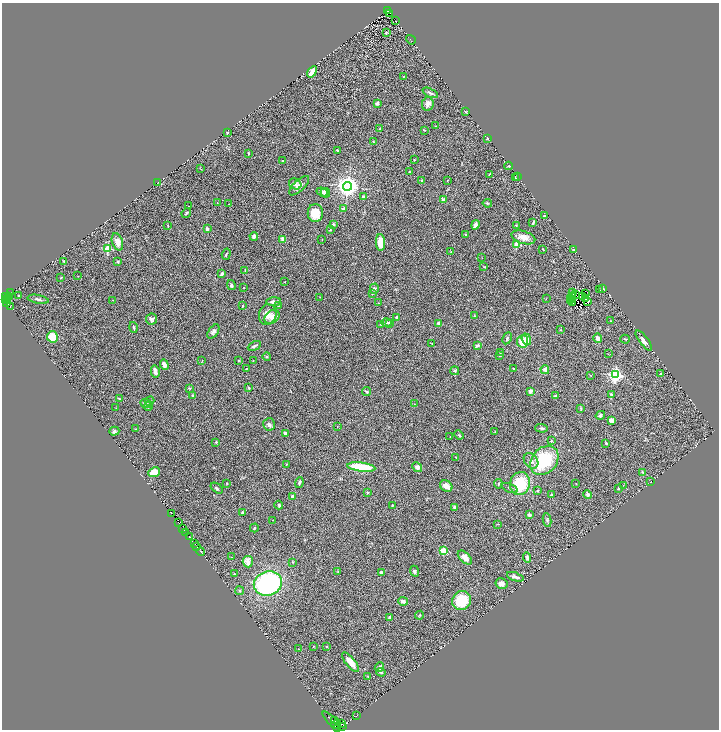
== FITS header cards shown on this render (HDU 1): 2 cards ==
NAXIS1  =                 1433
NAXIS2  =                 1455

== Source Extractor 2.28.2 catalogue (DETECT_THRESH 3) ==
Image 1433 x 1455 px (HDU 1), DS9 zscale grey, zoomed out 1/2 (1 PNG px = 2 x 2 image px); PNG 721 x 732 px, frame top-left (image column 1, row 1454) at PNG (2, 3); each listed source drawn as its Kron ellipse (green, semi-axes under 4 px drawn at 4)
Background 0.666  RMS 0.098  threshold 0.293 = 3 sigma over >= 5 px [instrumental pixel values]
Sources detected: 287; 41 cannot appear on this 1/2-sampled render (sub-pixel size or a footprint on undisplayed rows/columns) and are neither listed nor drawn; the other 246 listed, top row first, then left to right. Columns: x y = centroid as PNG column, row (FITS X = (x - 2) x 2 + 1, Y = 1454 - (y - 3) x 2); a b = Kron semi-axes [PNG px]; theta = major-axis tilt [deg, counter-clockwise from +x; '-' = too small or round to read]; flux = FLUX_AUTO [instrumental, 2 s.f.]
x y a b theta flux
387 10 2 2 - 79
390 13 3 1 - 31
396 21 2 1 - 6.4
386 33 3 2 - 20
411 40 5 2 - 8.7
312 72 6 3 55 170
404 76 3 2 - 10
430 93 8 3 -25 40
377 103 3 3 - 55
428 104 7 6 - 78
465 112 3 2 - 15
435 126 3 2 - 8.6
379 128 3 3 - 10
424 130 3 2 - 14
227 133 3 1 - 12
488 138 3 2 - 11
373 142 2 2 - 31
338 151 2 2 - 20
249 153 3 2 - 14
414 160 3 2 - 14
282 161 3 2 - 12
509 166 4 3 - 17
201 169 4 1 - 8
410 172 3 2 - 12
489 174 3 2 - 13
518 177 3 2 - 7.5
515 178 3 2 - 10
448 180 4 1 - 8.2
422 181 3 3 - 24
158 182 3 2 - 10
295 184 6 5 - 82
299 186 13 5 44 100
348 186 4 4 - 15000
322 192 6 4 -20 57
325 193 5 4 - 93
363 197 4 3 - 27
444 200 3 3 - 130
217 203 2 1 - 5
487 203 4 3 - 23
229 204 2 2 - 6.6
189 206 2 2 - 5.8
344 209 3 3 - 110
186 213 5 3 - 25
315 213 9 7 -90 360
544 216 3 2 - 17
533 223 3 2 - 23
333 224 3 3 - 47
475 225 5 4 - 100
516 225 3 2 - 14
168 226 3 2 - 14
207 229 3 2 - 63
330 230 4 2 - 15
466 235 4 4 - 24
254 236 4 3 - 72
523 237 12 6 -17 150
283 239 4 3 - 140
322 239 2 1 - 5.4
117 242 9 5 -71 150
380 242 8 4 -88 290
517 245 3 3 - 650
108 249 3 3 - 1000
543 249 2 1 - 8.1
573 250 4 3 - 16
451 252 3 3 - 13
226 254 6 2 71 20
482 258 2 1 - 5.7
63 261 3 3 - 11
118 262 3 3 - 25
484 267 4 2 - 11
245 271 4 2 - 14
222 274 3 3 - 53
78 276 3 2 - 6.4
61 278 3 2 - 14
284 282 3 2 - 6.3
231 285 5 3 - 40
244 288 2 2 - 8.6
374 289 5 4 - 49
603 289 3 2 - 35
599 290 3 2 - 9.2
11 293 2 1 - 37
372 293 4 3 - 22
572 293 2 1 - 7.2
586 294 3 2 - 15
576 295 2 1 - 8.1
19 296 3 3 - 18
572 296 2 1 - 16
5 297 3 2 - 290
9 297 2 1 - 25
320 297 3 2 - 7.2
582 297 3 1 - 5.2
5 299 3 1 - 42
7 299 2 1 - 100
38 299 11 3 -10 44
546 299 2 1 - 5.2
570 299 3 1 - 6.2
586 299 2 1 - 3.8
113 300 2 2 - 7.7
570 301 2 1 - 14
588 301 3 2 - 28
6 302 4 1 - 120
274 302 7 3 3 77
379 303 3 2 - 8.9
572 303 2 1 - 14
243 306 3 2 - 11
278 306 3 2 - 8.7
10 307 2 1 - 30
268 315 10 8 77 180
475 316 3 3 - 13
272 317 8 6 40 120
396 318 4 3 - 32
151 319 5 5 - 51
610 321 3 2 - 8.2
386 323 5 3 - 31
390 323 4 3 - 44
438 323 3 3 - 62
381 324 2 2 - 13
134 327 5 2 - 29
560 330 3 2 - 8.7
213 332 8 4 54 56
52 337 5 5 - 340
507 338 6 3 63 32
597 338 5 3 - 100
526 339 6 4 -70 130
625 339 5 3 - 22
523 341 6 5 - 300
644 341 12 4 -53 93
432 343 3 2 - 8.9
477 345 4 3 - 44
254 346 7 2 27 41
500 353 3 3 - 19
608 354 3 1 - 6
500 355 3 3 - 24
267 357 4 3 - 16
238 360 3 2 - 9.7
253 360 2 1 - 4.8
202 361 3 2 - 7.8
164 365 5 4 - 80
246 369 2 2 - 24
513 369 2 2 - 39
545 370 4 4 - 74
155 371 6 3 -77 110
455 371 4 4 - 34
660 374 3 2 - 16
590 375 3 2 - 6
615 375 4 4 - 4300
190 388 4 2 - 17
249 388 3 2 - 19
366 391 4 2 - 27
530 391 4 4 - 62
192 395 2 2 - 19
611 395 4 3 - 41
555 396 4 3 - 32
119 399 3 3 - 29
149 401 5 3 - 23
146 403 6 4 -22 63
414 404 3 2 - 7.1
148 407 4 3 - 25
116 408 3 2 - 8.4
581 409 4 2 - 16
600 415 5 4 - 39
611 420 4 3 - 110
269 424 6 6 - 53
337 427 3 2 - 6.2
541 428 6 2 -3 41
136 429 2 1 - 6.1
114 431 5 4 - 37
495 431 2 2 - 8
285 433 4 3 - 38
459 435 5 3 - 25
450 437 2 1 - 4.7
551 441 3 3 - 20
216 442 2 2 - 34
606 443 3 2 - 23
456 457 3 2 - 12
544 460 16 12 49 1100
531 461 8 6 -51 95
286 464 2 2 - 9.5
361 467 14 4 -7 720
417 467 5 4 - 81
154 472 6 5 - 210
643 472 3 3 - 20
651 482 2 1 - 4.4
227 483 3 2 - 11
299 483 5 3 - 37
498 484 5 3 - 23
520 484 11 10 - 710
576 484 2 2 - 8
623 485 2 1 - 5.2
446 486 6 5 - 140
217 488 7 3 -37 32
509 488 8 3 -23 40
618 488 4 3 - 14
537 491 4 3 - 19
367 492 3 3 - 19
588 494 5 3 - 64
551 495 3 2 - 46
292 496 3 3 - 54
279 505 4 3 - 25
392 505 2 2 - 23
454 507 4 3 - 30
243 513 3 2 - 51
171 514 2 1 - 270
529 515 4 3 - 56
273 520 2 1 - 5.8
547 520 7 4 -81 28
178 522 3 1 - 200
498 524 4 2 - 12
254 528 4 2 - 19
183 529 3 2 - 160
186 533 2 1 - 98
189 537 2 1 - 40
194 544 2 1 - 97
197 546 2 2 - 220
443 550 3 3 - 610
201 551 4 1 - 140
231 557 2 1 - 6.1
465 557 8 5 -44 160
527 558 5 3 - 43
248 562 6 5 - 130
293 562 4 3 - 14
338 571 2 2 - 7.5
415 571 6 4 -66 27
381 572 2 2 - 97
234 574 3 3 - 16
515 577 9 3 -19 61
501 583 6 5 - 95
268 584 14 12 19 3200
240 591 4 4 - 23
403 601 5 4 - 74
462 601 10 9 - 670
420 615 4 3 - 19
390 618 3 2 - 92
313 646 2 2 - 8.6
326 646 2 2 - 21
298 649 3 2 - 8.9
351 662 12 4 -50 170
379 667 5 4 - 48
381 672 5 3 - 29
368 677 4 2 - 12
356 716 2 1 - 19
332 720 12 3 -44 280
335 721 2 2 - 15
341 723 3 2 - 550
336 724 5 2 - 570
342 727 3 1 - 200
338 729 4 2 - 390
At the frame edge (FLAGS 8, measured only in part): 1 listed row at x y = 338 729
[41 sub-pixel or undisplayed-footprint detections neither listed nor drawn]